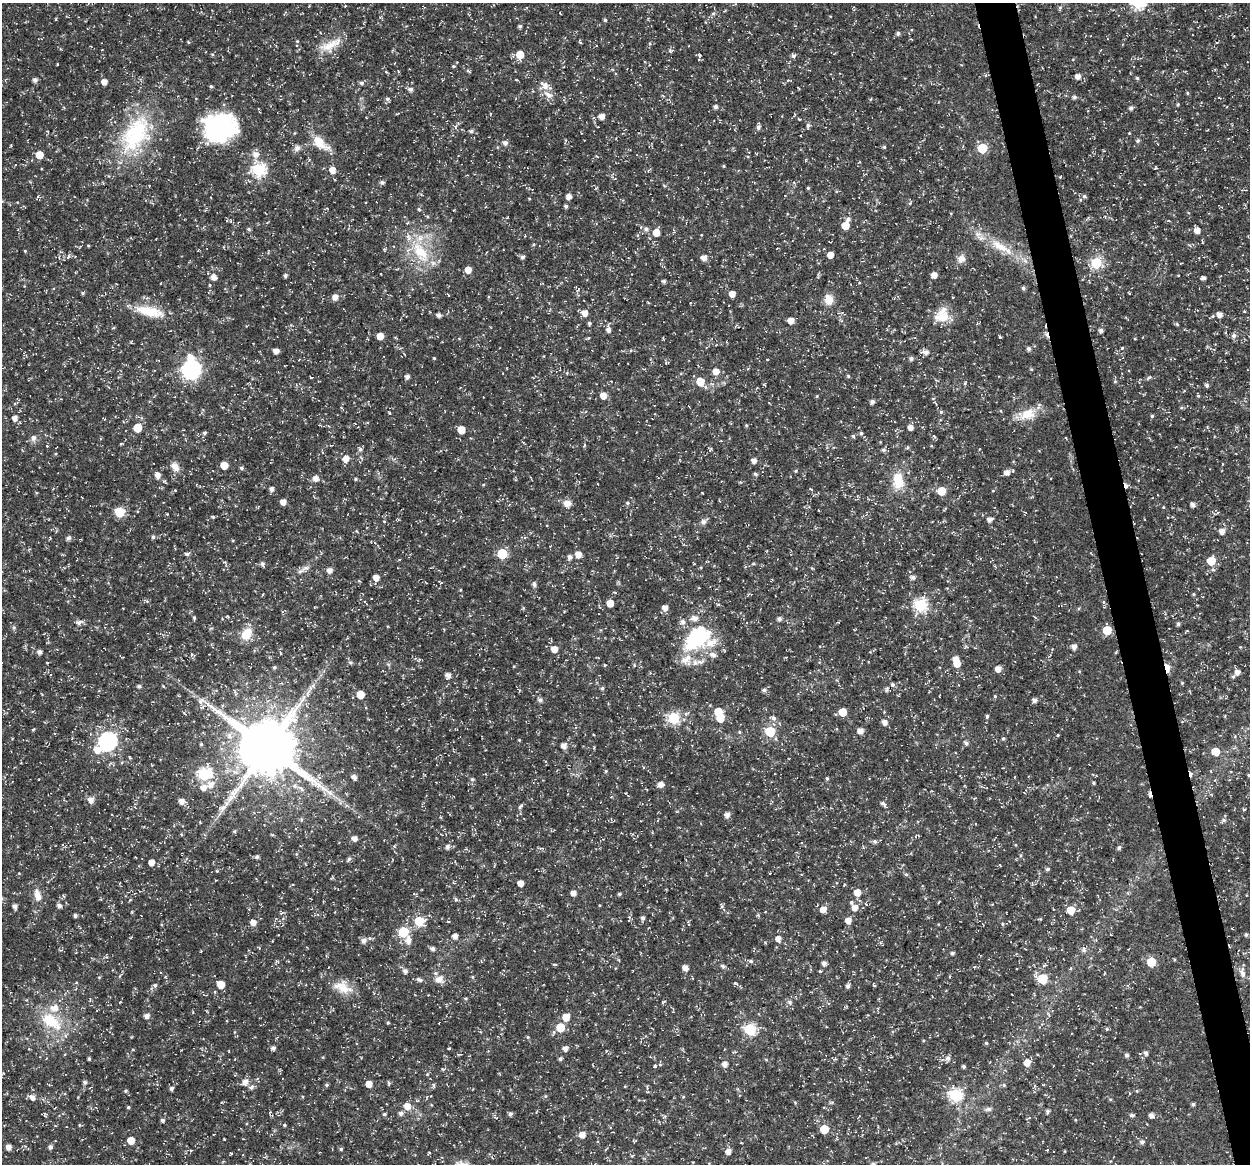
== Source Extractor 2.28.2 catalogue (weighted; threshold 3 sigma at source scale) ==
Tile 6 of 4 x 4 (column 2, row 2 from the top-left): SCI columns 1300-2547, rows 2372-3533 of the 5044 x 4838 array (HDU 1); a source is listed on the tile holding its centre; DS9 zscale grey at full resolution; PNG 1252 x 1166 px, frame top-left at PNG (2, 3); no overlay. Shown black and unused: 3% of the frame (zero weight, under 3 of 5 exposures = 3% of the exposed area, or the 3 px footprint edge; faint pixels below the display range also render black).
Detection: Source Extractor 2.28.2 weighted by HDU 2 'WHT'; one run over the whole footprint, this tile lists its part. Background 0.0242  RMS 0.0022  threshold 0.00992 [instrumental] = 3 sigma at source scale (4.5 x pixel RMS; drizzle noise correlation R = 1.50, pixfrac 1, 0.0396/0.0396 arcsec/px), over >= 5 px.
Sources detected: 397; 3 inside a brighter object's white glare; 6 cosmic-ray / hot-pixel residue — not listed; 10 inside a brighter listed object's ellipse — not listed separately; the other 378 listed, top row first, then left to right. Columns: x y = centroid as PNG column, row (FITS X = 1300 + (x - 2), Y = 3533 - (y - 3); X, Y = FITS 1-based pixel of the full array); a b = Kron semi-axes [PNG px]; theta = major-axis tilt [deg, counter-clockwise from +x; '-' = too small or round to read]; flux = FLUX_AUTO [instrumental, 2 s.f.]
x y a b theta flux
1060 8 7 4 72 0.37
713 13 5 5 - 0.37
605 20 4 4 - 0.34
520 26 4 4 - 0.41
898 33 5 5 - 0.49
580 42 5 3 - 0.25
331 44 34 10 25 3.8
520 54 6 6 - 3.4
699 55 6 3 82 0.22
793 55 6 5 - 0.54
57 64 3 2 - 0.13
454 66 5 4 - 0.25
468 71 5 3 - 0.3
1078 76 5 5 - 1.2
1137 78 4 4 - 0.29
35 79 7 4 1 0.47
516 79 3 2 - 0.17
104 82 5 5 - 1.4
361 83 6 5 - 0.5
544 85 15 9 -43 1.7
211 86 5 4 - 0.28
410 89 6 5 - 0.69
1187 93 5 3 - 0.22
1074 97 5 5 - 0.48
387 99 6 5 - 0.49
1178 104 5 3 - 0.22
715 107 5 4 - 0.61
1131 108 5 5 - 0.58
602 116 5 5 - 1.4
808 125 6 5 - 0.44
758 127 6 5 - 0.6
220 128 37 30 12 23
471 131 5 4 - 0.41
1129 133 3 3 - 0.14
135 134 58 31 60 21
1138 141 5 5 - 0.47
320 143 20 10 -39 4.4
505 143 6 5 - 0.71
884 147 4 4 - 0.28
297 148 9 8 - 0.88
982 148 6 5 - 11
256 154 9 9 - 1.6
39 155 5 5 - 3.4
724 166 4 3 - 0.21
258 170 7 6 - 32
332 170 6 6 - 1.9
382 182 6 5 - 0.48
794 182 4 3 - 0.25
808 188 4 4 - 0.23
569 196 5 5 - 1.2
1084 196 6 5 - 0.45
910 203 5 4 - 0.27
566 206 5 4 - 0.42
419 209 6 3 -52 0.26
848 220 7 5 58 0.74
845 226 6 6 - 3
249 229 5 4 - 0.34
646 229 7 6 - 0.67
1197 230 6 5 - 1.3
656 232 6 5 - 2.8
534 244 5 3 - 0.23
88 245 5 3 - 0.18
1000 246 30 11 -32 5.1
25 251 4 3 - 0.17
420 252 35 17 -56 9.1
830 255 5 5 - 1.8
68 257 8 4 62 0.43
522 257 6 4 62 0.55
704 258 7 6 - 1.1
961 259 11 10 - 1.3
1096 263 6 6 - 18
468 270 5 5 - 2.2
285 275 4 4 - 0.48
934 275 5 5 - 1.4
214 277 6 5 - 1.3
1203 278 4 4 - 0.7
664 281 4 4 - 0.44
210 285 5 3 - 0.18
1023 288 5 4 - 0.44
83 293 5 4 - 0.3
732 294 5 5 - 1.8
335 297 6 5 - 1.3
829 299 11 9 -85 2.7
149 311 37 12 -13 6.1
585 313 7 7 - 1.5
439 315 5 4 - 0.63
1219 315 6 6 - 1.2
943 317 25 12 20 3.6
791 320 5 5 - 1.9
589 323 5 4 - 0.34
1177 324 5 4 - 0.28
608 329 7 5 -82 1
1101 330 5 4 - 0.65
380 336 5 5 - 2.7
1234 336 7 6 - 0.74
1000 337 3 3 - 0.29
588 338 5 4 - 0.21
1029 348 5 5 - 0.64
1122 348 4 3 - 0.22
276 351 5 4 - 1.3
926 352 7 6 - 1.1
434 358 4 3 - 0.2
911 359 5 4 - 0.55
1031 369 4 3 - 0.2
191 370 8 7 - 72
716 371 6 6 - 1.6
848 376 5 4 - 0.26
311 377 4 3 - 0.17
407 377 5 4 - 0.71
1149 378 6 4 43 0.31
1115 381 5 4 - 0.26
700 382 6 6 - 4.5
965 383 6 3 72 0.24
1207 385 5 4 - 0.52
603 396 6 5 - 1.9
1198 396 5 4 - 0.23
872 402 5 5 - 0.65
935 403 10 3 -59 0.4
941 412 5 4 - 0.26
1027 414 23 15 21 4.2
1152 416 4 4 - 0.32
15 418 5 5 - 1.2
746 425 4 4 - 0.25
910 427 5 5 - 1.3
1236 427 5 4 - 0.28
137 428 6 5 - 4.7
461 430 5 5 - 3.5
204 433 5 4 - 0.41
861 433 5 4 - 0.38
853 436 5 5 - 0.32
934 436 7 3 -52 0.31
33 438 8 7 - 0.9
332 445 4 2 - 0.17
360 449 6 6 - 0.56
710 449 7 3 79 0.27
884 450 6 5 - 0.52
346 459 7 6 - 1.6
754 461 5 5 - 1
224 465 5 5 - 3.5
175 467 14 9 -47 1.5
241 468 5 4 - 0.4
796 471 5 3 - 0.22
1007 472 6 6 - 1.2
755 474 5 3 - 0.36
158 475 7 6 - 1.3
315 478 6 6 - 1.3
355 479 5 3 - 0.23
898 481 19 12 -86 5.1
271 489 5 5 - 0.83
811 489 5 3 - 0.21
941 491 5 5 - 5.6
82 498 3 2 - 0.15
283 502 5 4 - 1.6
567 503 10 7 -6 1.8
627 503 5 4 - 0.34
1193 504 5 4 - 0.9
120 512 6 6 - 10
213 517 6 3 -19 0.26
989 519 6 5 - 0.92
384 521 4 3 - 0.17
704 522 8 7 - 0.72
1222 531 5 5 - 1.3
153 537 5 4 - 0.43
68 538 5 4 - 0.71
187 554 6 4 -2 0.48
502 554 6 6 - 12
578 554 6 5 - 1.8
570 557 5 5 - 0.79
1211 561 5 5 - 5.7
262 564 6 6 - 0.54
753 564 5 3 - 0.24
330 570 5 5 - 1.1
300 571 11 4 27 0.79
913 577 6 5 - 0.6
376 578 5 5 - 1.5
534 584 6 5 - 0.58
1193 594 5 3 - 0.23
610 603 5 5 - 2.8
920 605 6 6 - 29
665 608 6 5 - 1.4
227 616 4 3 - 0.21
194 618 5 4 - 0.31
779 619 5 5 - 0.71
79 622 7 6 - 0.85
683 622 7 7 - 0.92
1178 624 4 4 - 0.46
14 628 7 5 89 0.43
1107 630 6 5 - 6.7
247 634 16 11 53 3.6
696 637 39 16 55 14
1074 647 5 4 - 1.1
554 649 6 6 - 1.7
40 652 5 5 - 0.78
713 655 9 7 -15 1
350 662 6 4 -18 0.32
957 663 6 6 - 2.3
604 665 4 3 - 0.19
274 667 5 4 - 0.35
940 667 3 2 - 0.15
1167 668 7 4 -78 7.7
998 669 5 5 - 1.7
1237 672 5 5 - 1.1
448 675 5 5 - 1
1233 677 6 4 67 0.35
1182 683 4 4 - 0.22
139 686 5 4 - 0.48
602 688 5 4 - 0.38
764 690 5 5 - 0.51
235 694 6 4 71 0.33
308 694 12 4 71 1
360 695 5 5 - 3.8
179 696 4 2 - 0.18
995 696 4 4 - 0.24
540 700 6 5 - 0.72
1035 700 5 4 - 0.85
203 707 6 4 72 0.35
842 712 5 5 - 4.3
184 713 6 2 -47 0.21
686 713 9 5 30 0.58
987 716 4 4 - 0.31
673 718 6 6 - 20
720 718 6 5 - 5.2
773 718 7 5 -28 0.61
885 722 7 6 - 0.91
33 729 5 3 - 0.22
860 731 5 5 - 1.4
739 732 5 4 - 0.25
770 732 6 6 - 13
1003 738 4 4 - 0.32
519 740 3 3 - 0.17
108 741 7 7 - 66
966 743 6 5 - 0.52
201 744 5 4 - 0.25
564 745 5 5 - 1.3
267 748 18 16 -32 1500
97 750 10 9 - 2.1
1215 752 5 5 - 4.7
129 757 5 3 - 0.2
606 771 4 4 - 0.25
204 774 7 6 - 28
1248 775 4 3 - 0.23
354 777 6 5 - 0.86
1014 777 3 2 - 0.15
827 778 4 3 - 0.33
472 779 6 5 - 0.43
1093 783 4 3 - 0.3
211 784 9 9 - 1.7
661 784 6 5 - 1.2
90 800 10 8 -48 1.1
182 801 6 5 - 1.4
883 804 9 4 -38 0.57
520 806 8 4 52 0.39
222 808 12 7 31 1.2
1244 810 5 3 - 0.25
727 815 5 5 - 1.1
1224 820 7 5 1 0.58
234 831 5 4 - 0.27
354 838 5 5 - 1.2
875 841 6 6 - 0.53
447 847 6 6 - 0.73
1119 848 5 5 - 0.46
257 857 5 4 - 0.46
349 859 7 5 46 0.46
151 862 5 5 - 1.5
1047 869 5 4 - 0.43
906 874 5 5 - 0.33
454 883 6 3 -20 0.22
520 883 5 4 - 1.6
857 892 6 5 - 2.2
573 893 5 4 - 1.2
619 894 5 4 - 0.32
37 895 19 9 -76 2.1
456 899 6 5 - 0.36
851 902 5 5 - 0.36
939 902 4 2 - 0.18
15 906 5 5 - 0.73
59 906 5 5 - 0.77
722 906 6 4 -89 0.37
855 908 6 6 - 1.6
823 909 6 5 - 1.7
1071 910 6 6 - 4
281 913 5 4 - 0.32
75 915 4 3 - 0.56
643 918 5 5 - 0.61
848 920 5 5 - 1.7
419 921 6 6 - 8.5
253 922 6 5 - 1.4
1002 924 5 3 - 0.21
403 932 6 6 - 13
1246 935 5 4 - 0.35
455 936 5 5 - 1.1
778 939 6 5 - 1.2
408 940 10 7 -88 1.3
363 941 7 6 - 0.96
432 949 5 5 - 0.7
1084 950 7 7 - 0.65
952 953 4 4 - 0.44
751 961 6 4 -27 0.42
1151 962 6 5 - 8.3
824 963 5 4 - 0.85
554 964 5 3 - 0.23
722 966 8 5 -27 0.43
685 968 6 5 - 1.1
1071 968 5 3 - 0.23
405 971 5 5 - 0.83
820 971 4 3 - 0.22
1242 973 14 7 -79 1.3
1104 974 4 2 - 0.16
472 977 5 3 - 0.23
439 979 12 10 0 1.8
1042 979 6 6 - 10
419 980 9 5 -14 0.57
735 983 8 4 -35 0.36
221 984 6 5 - 3
155 985 6 5 - 0.54
874 985 5 3 - 0.24
848 986 5 4 - 0.7
344 989 23 13 -12 3.5
466 999 5 4 - 0.27
664 1001 5 3 - 0.21
790 1002 7 5 -83 0.52
147 1016 6 5 - 0.92
566 1017 6 6 - 2.5
50 1020 30 19 -33 8.6
388 1023 4 3 - 0.24
560 1027 6 6 - 5.7
750 1029 6 6 - 22
1107 1029 5 4 - 0.27
528 1037 5 3 - 0.21
986 1043 4 4 - 0.29
273 1048 5 5 - 0.61
449 1048 4 2 - 0.18
565 1048 5 5 - 0.93
1146 1053 6 5 - 0.68
459 1054 7 2 5 0.2
1127 1055 5 5 - 0.42
948 1058 6 6 - 0.88
89 1059 4 3 - 0.32
560 1059 4 4 - 0.45
1027 1062 6 5 - 2.2
725 1064 5 5 - 1.2
660 1065 5 3 - 0.22
654 1066 5 3 - 0.32
964 1066 4 3 - 0.44
85 1082 5 5 - 0.5
245 1082 7 6 - 1.4
389 1083 6 4 -87 0.29
369 1084 5 5 - 2.1
327 1085 5 4 - 0.31
1004 1085 5 5 - 0.32
251 1087 7 6 - 0.67
171 1089 5 4 - 0.52
125 1091 5 4 - 0.28
955 1095 6 6 - 28
32 1097 8 6 -35 1.2
1193 1104 4 4 - 0.42
407 1106 8 7 - 1.9
128 1107 4 3 - 0.32
988 1109 9 5 8 0.6
1047 1111 5 4 - 0.49
401 1113 6 5 - 0.7
384 1114 4 4 - 0.34
510 1114 5 5 - 0.47
45 1115 7 4 -77 0.35
1132 1115 5 4 - 0.51
1151 1115 5 4 - 0.96
162 1120 4 4 - 0.5
284 1125 5 4 - 0.27
824 1129 5 5 - 6.1
582 1135 6 5 - 1.6
224 1139 3 2 - 0.16
131 1140 5 5 - 3.2
1142 1142 6 5 - 0.63
9 1147 5 4 - 1.3
50 1147 5 4 - 0.67
341 1149 4 4 - 0.33
728 1151 6 5 - 1.2
873 1164 5 4 - 0.55
Overlapping masked pixels (flux is a lower limit): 1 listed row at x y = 1167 668
Isophote crosses this tile's border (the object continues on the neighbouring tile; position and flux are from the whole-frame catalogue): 2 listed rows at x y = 1060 8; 873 1164